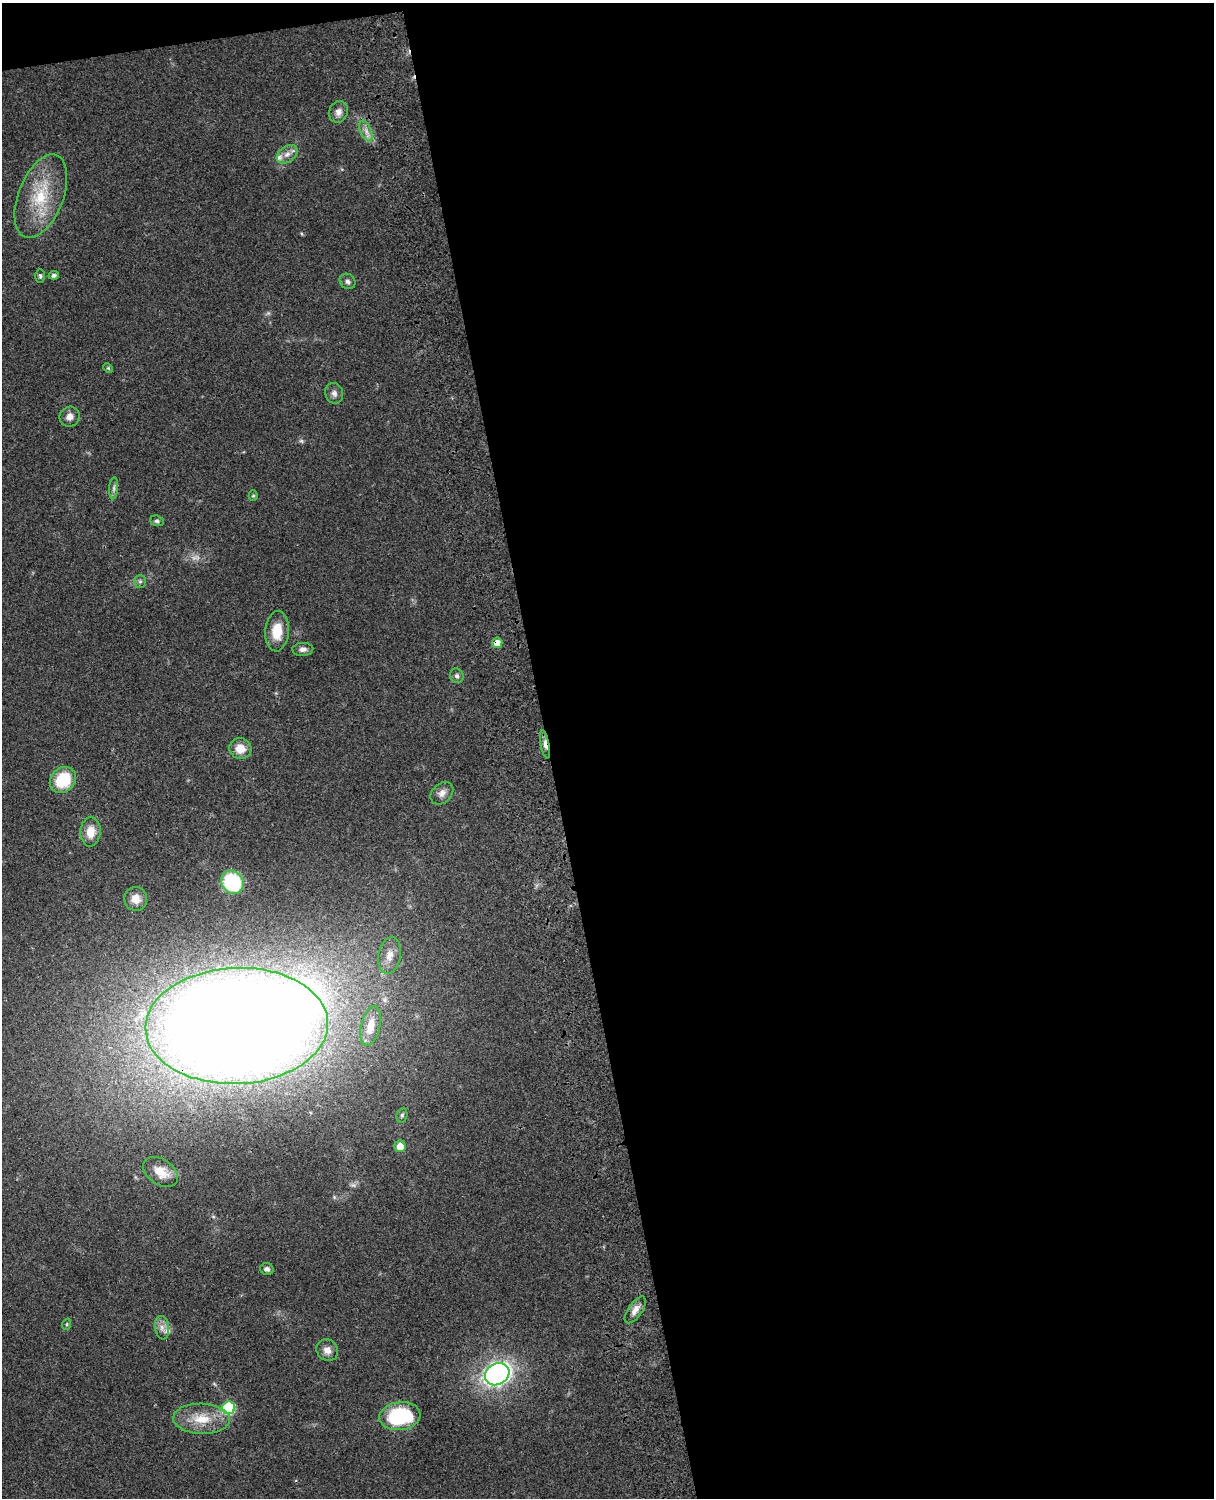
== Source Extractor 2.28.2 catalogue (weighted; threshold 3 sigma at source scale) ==
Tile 4 of 4 x 3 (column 4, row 1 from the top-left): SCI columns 3757-4968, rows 3268-4763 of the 5086 x 4926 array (HDU 1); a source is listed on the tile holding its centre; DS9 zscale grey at full resolution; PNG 1216 x 1500 px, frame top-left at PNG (2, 3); each listed source drawn as its Kron ellipse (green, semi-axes under 4 px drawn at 4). Shown black and unused: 56% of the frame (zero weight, under 3 of 4 exposures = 6% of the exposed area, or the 3 px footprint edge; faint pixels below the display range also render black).
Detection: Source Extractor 2.28.2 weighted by HDU 2 'WHT'; one run over the whole footprint, this tile lists its part. Background 0.0778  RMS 0.0058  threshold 0.026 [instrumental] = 3 sigma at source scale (4.5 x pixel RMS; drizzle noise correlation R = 1.50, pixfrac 1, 0.05/0.05 arcsec/px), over >= 5 px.
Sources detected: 46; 3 too faint to see at this stretch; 1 inside a brighter object's white glare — neither listed nor drawn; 2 inside a brighter listed object's ellipse — not listed separately; the other 40 listed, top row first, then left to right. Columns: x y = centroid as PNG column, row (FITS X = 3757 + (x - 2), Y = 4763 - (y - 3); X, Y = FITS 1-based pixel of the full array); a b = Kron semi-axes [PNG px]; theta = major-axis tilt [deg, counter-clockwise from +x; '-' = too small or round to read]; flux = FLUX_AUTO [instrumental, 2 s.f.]
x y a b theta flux
338 112 11 9 67 3.7
366 131 11 5 -66 3.1
287 154 11 8 37 3.6
41 196 44 22 69 30
54 275 5 4 - 1.6
40 276 7 5 -89 1.1
347 281 8 7 - 2
108 368 5 4 - 0.65
334 393 10 9 - 2.6
69 417 10 9 - 3.8
114 488 11 4 85 1.7
253 496 5 4 - 0.89
157 521 7 5 -18 1.2
140 581 6 5 - 1.3
277 631 20 11 86 12
497 643 5 5 - 5.9
303 649 10 6 3 2.3
457 676 7 7 - 1.9
545 744 14 4 -79 3.1
240 749 11 10 - 7.6
63 780 14 12 44 24
442 793 13 9 45 3.5
90 832 15 10 87 8.4
232 882 12 10 -54 47
136 899 12 11 - 6
390 955 19 11 80 6.4
237 1026 91 58 2 1800
371 1026 20 9 77 9.9
402 1115 7 5 74 1.1
400 1146 6 6 - 7.2
161 1172 19 12 -34 8.1
267 1269 7 6 - 1.8
635 1310 15 7 55 4.1
67 1324 6 3 72 0.72
162 1328 12 7 -82 3.3
327 1350 11 10 - 4.3
497 1374 13 10 30 210
229 1408 6 6 - 49
400 1416 21 14 7 43
201 1419 28 15 -2 15
Overlapping masked pixels (flux is a lower limit): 3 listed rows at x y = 497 643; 545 744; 237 1026